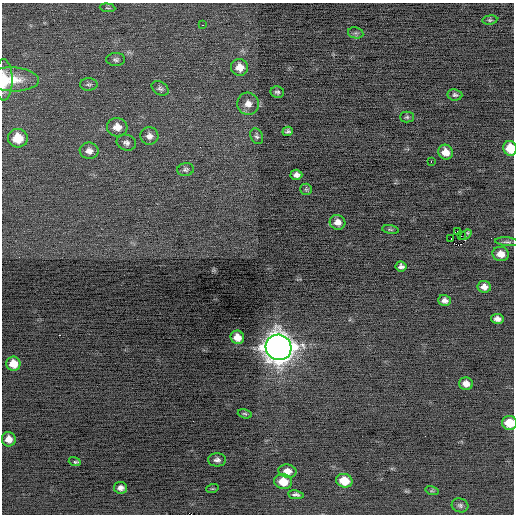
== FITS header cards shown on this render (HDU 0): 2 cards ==
NAXIS1  =                  512 / Axis length
NAXIS2  =                  512 / Axis length

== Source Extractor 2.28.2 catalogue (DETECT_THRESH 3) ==
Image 512 x 512 px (HDU 0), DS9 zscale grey, 1 PNG px = 1 image px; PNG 516 x 516 px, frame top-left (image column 1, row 512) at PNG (2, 3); each listed source drawn as its Kron ellipse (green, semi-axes under 4 px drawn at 4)
Background -0.282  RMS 0.74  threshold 2.21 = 3 sigma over >= 5 px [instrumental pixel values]
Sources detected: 56; all 56 listed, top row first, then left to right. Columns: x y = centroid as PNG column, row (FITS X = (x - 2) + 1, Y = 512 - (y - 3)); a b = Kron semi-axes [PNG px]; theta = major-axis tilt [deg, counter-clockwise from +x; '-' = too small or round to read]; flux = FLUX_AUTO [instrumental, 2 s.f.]
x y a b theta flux
107 8 8 3 -5 59
490 20 7 5 8 84
202 25 2 2 - 290
356 33 8 5 -10 96
116 59 9 6 1 130
240 67 8 8 - 440
13 79 26 12 -2 1100
4 80 20 9 -90 1000
89 84 8 6 1 120
160 88 9 6 -31 130
277 92 7 5 -10 110
455 95 7 5 -7 110
248 104 11 11 - 370
407 117 7 5 -1 93
117 127 10 9 - 490
288 131 5 4 - 120
149 136 9 8 - 250
257 136 8 6 -64 120
18 138 10 9 - 1100
126 143 10 8 -15 190
510 148 7 6 - 920
89 151 9 8 - 300
445 152 8 7 - 450
431 161 3 2 - 60
185 170 8 6 10 120
296 175 6 5 - 200
306 189 6 5 - 79
338 222 8 7 - 320
390 230 8 4 -9 73
458 231 2 2 - 1800
466 235 6 3 38 120
461 236 2 2 - 30
451 239 2 2 - 380
507 242 12 4 -4 120
501 254 8 7 - 430
401 266 6 5 - 170
484 287 7 6 - 270
445 300 6 5 - 200
497 319 6 5 - 220
237 337 7 6 - 460
278 347 13 12 - 70000
13 364 7 7 - 630
466 384 7 6 - 320
245 414 7 4 -17 80
509 423 7 7 - 950
9 439 7 7 - 370
217 460 9 6 0 190
75 461 6 3 -17 150
287 471 9 6 -11 330
344 481 8 6 -15 840
283 482 9 7 -11 730
120 488 6 6 - 220
212 489 6 4 18 60
432 491 7 4 -17 68
296 495 8 4 -9 140
460 505 8 7 - 130
At the frame edge (FLAGS 8, measured only in part): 3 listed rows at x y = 4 80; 510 148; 509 423